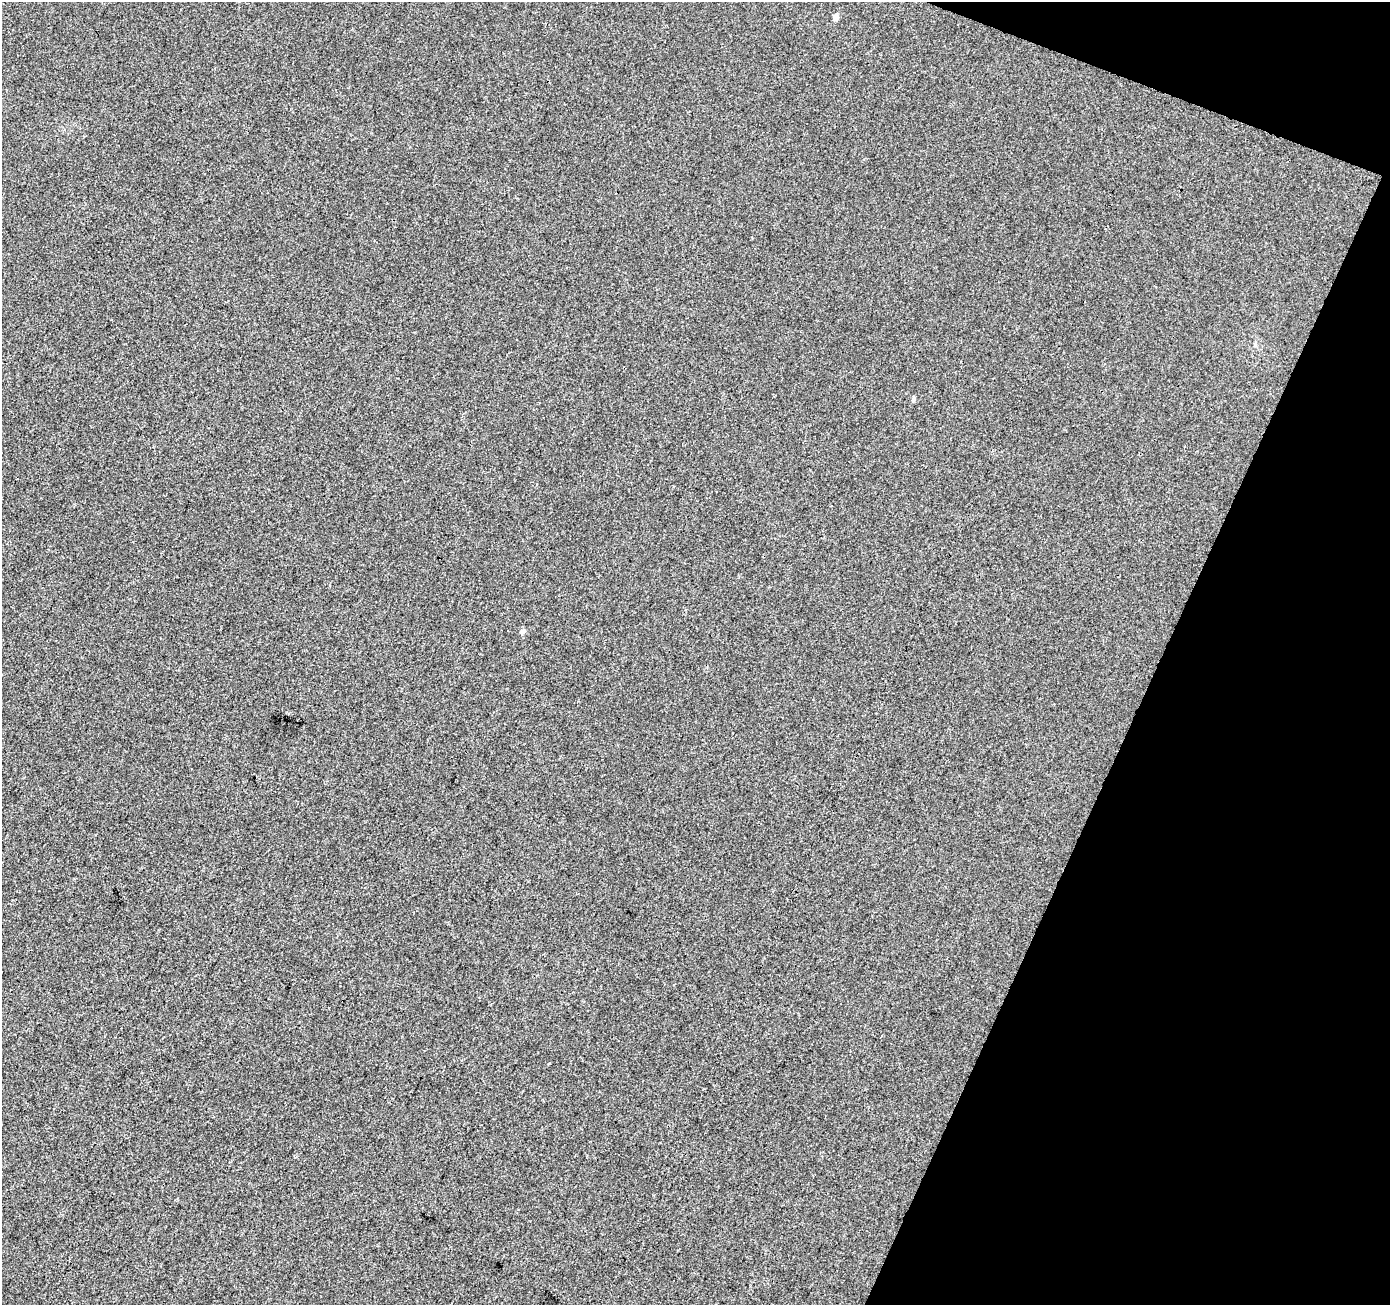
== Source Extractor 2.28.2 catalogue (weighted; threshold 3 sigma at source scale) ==
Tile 8 of 4 x 4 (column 4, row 2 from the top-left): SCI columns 4174-5561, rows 2879-4181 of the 5562 x 5693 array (HDU 1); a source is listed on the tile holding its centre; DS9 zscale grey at full resolution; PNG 1392 x 1307 px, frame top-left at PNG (2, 2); no overlay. Shown black and unused: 19% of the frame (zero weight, under 3 of 4 exposures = <1% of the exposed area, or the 3 px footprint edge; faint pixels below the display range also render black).
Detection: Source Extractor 2.28.2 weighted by HDU 2 'WHT'; one run over the whole footprint, this tile lists its part. Background 0.00192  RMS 0.0027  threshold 0.0123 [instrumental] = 3 sigma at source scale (4.5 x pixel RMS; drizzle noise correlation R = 1.50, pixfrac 1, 0.0396/0.0396 arcsec/px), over >= 5 px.
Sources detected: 4; all 4 listed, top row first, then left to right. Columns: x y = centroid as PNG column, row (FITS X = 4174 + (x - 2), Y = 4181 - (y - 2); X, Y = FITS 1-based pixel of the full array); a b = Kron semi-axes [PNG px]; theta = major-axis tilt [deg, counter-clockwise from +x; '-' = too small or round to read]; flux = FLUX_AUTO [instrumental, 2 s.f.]
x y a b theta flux
835 17 6 6 - 1.5
1255 344 6 4 -73 0.4
914 399 6 5 - 0.56
523 631 7 5 32 0.75